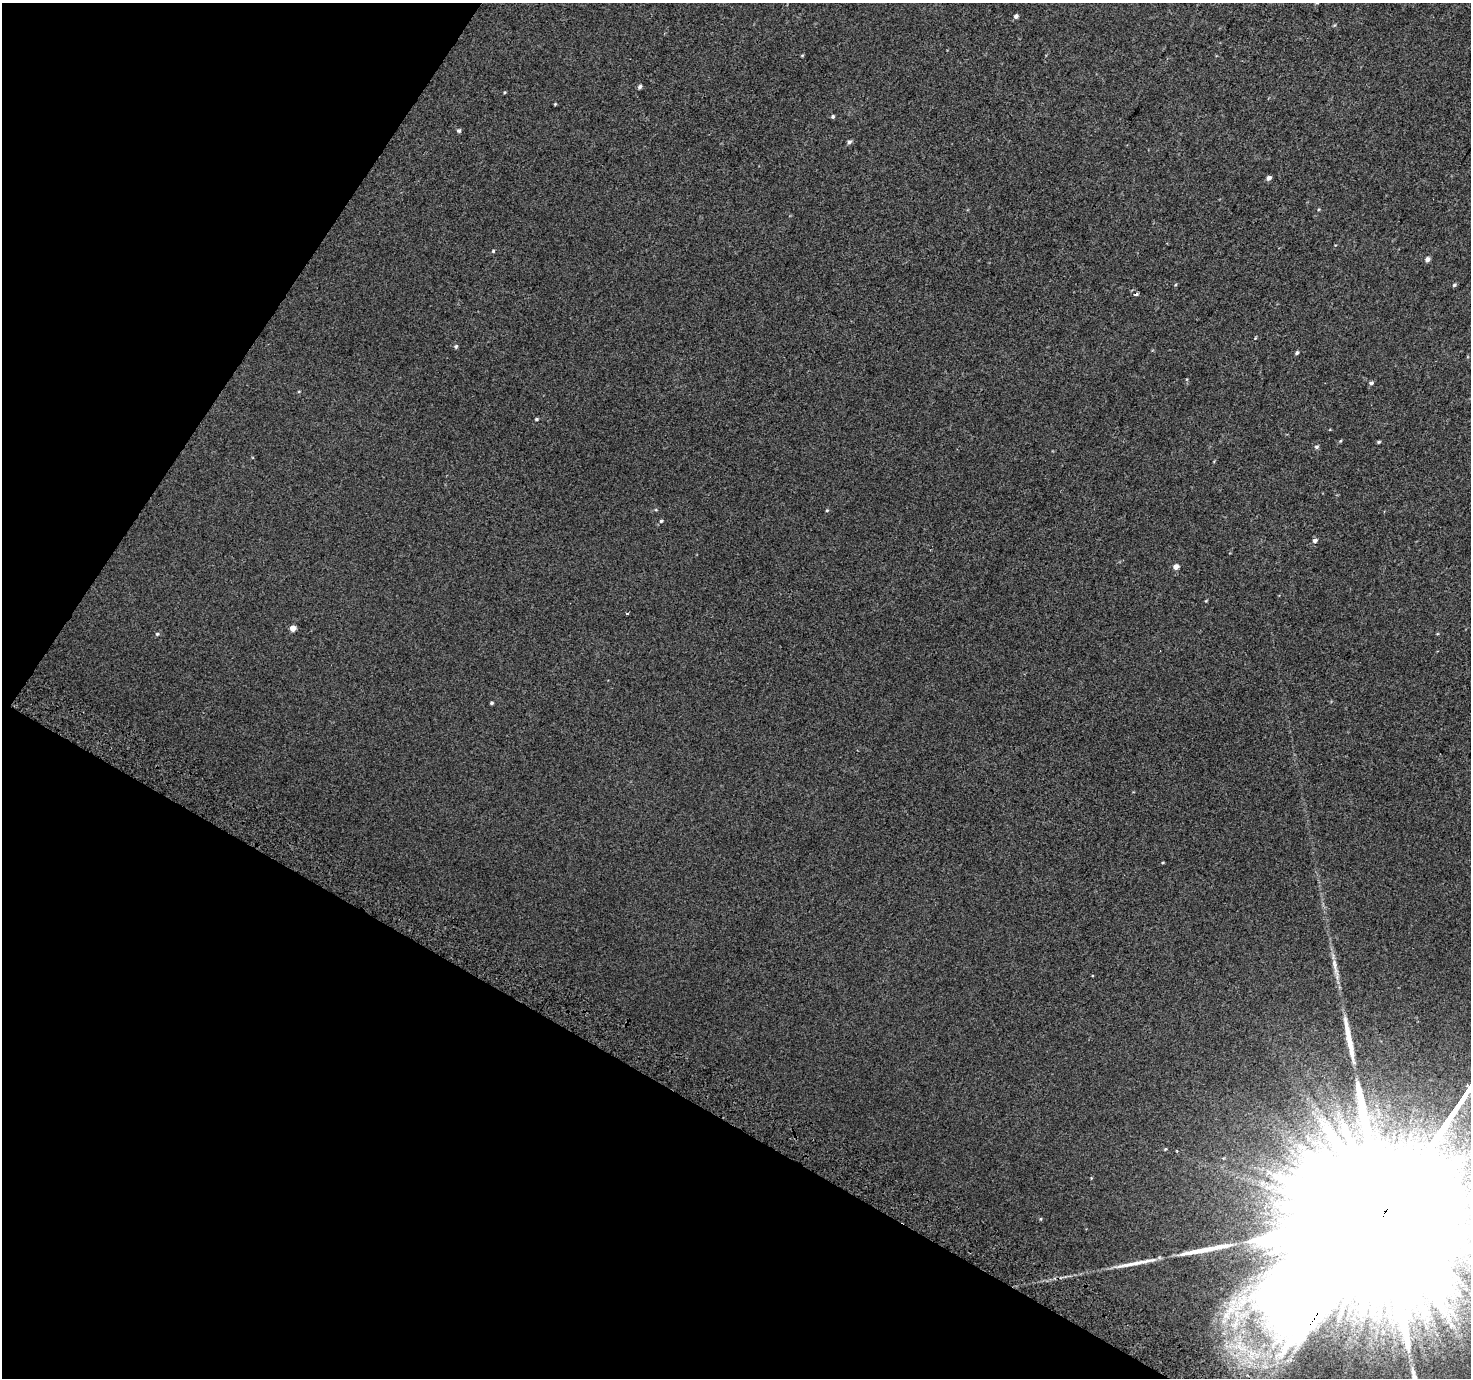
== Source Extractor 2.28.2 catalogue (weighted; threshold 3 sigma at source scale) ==
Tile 9 of 4 x 4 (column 1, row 3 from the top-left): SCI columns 30-1498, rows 1670-3045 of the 5928 x 6022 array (HDU 1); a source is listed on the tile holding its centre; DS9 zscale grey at full resolution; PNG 1473 x 1380 px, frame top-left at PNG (2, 3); no overlay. Shown black and unused: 28% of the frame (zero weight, under 2 of 3 exposures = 2% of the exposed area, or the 3 px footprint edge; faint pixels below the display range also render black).
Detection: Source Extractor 2.28.2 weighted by HDU 2 'WHT'; one run over the whole footprint, this tile lists its part. Background 0.0024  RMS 0.0069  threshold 0.0312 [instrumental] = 3 sigma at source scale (4.5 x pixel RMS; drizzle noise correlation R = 1.50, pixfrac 1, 0.0396/0.0396 arcsec/px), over >= 5 px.
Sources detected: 40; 1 cosmic-ray / hot-pixel residue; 2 long thin detections or spike segments (spike, bleed or trail) — not listed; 1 inside a brighter listed object's ellipse — not listed separately; the other 36 listed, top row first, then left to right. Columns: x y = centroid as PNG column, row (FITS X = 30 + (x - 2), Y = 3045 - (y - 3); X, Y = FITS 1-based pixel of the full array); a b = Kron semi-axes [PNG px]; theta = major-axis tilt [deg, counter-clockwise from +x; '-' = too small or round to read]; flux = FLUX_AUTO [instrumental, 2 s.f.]
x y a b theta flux
1016 16 5 4 - 1.8
640 87 5 4 - 1.4
504 92 5 3 - 0.62
555 104 4 3 - 0.61
833 116 4 4 - 1
459 131 5 5 - 1.2
849 142 6 5 - 1.6
1269 178 5 4 - 2.7
493 251 4 4 - 0.77
1427 259 5 4 - 3
1454 285 5 4 - 1
1255 338 5 3 - 0.53
456 346 5 5 - 1
1297 353 4 4 - 1.3
1371 383 5 4 - 1.5
536 419 4 3 - 0.78
1340 441 5 4 - 0.66
1379 442 5 3 - 0.87
1316 447 5 5 - 1.3
827 510 4 4 - 0.63
661 521 5 4 - 0.86
1315 541 6 5 - 2.2
1176 567 5 4 - 4.6
627 614 3 3 - 1.8
293 628 5 5 - 5.2
157 634 5 4 - 0.82
491 703 3 3 - 0.99
1163 863 4 3 - 0.6
1335 967 35 6 -76 7.5
1350 1042 48 7 -78 14
1165 1149 4 3 - 0.59
1177 1151 3 2 - 0.51
1389 1206 200 31 56 210000
1040 1219 5 3 - 0.65
1425 1312 21 12 -61 13
1452 1312 19 6 -44 7
Overlapping masked pixels (flux is a lower limit): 1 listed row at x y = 1389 1206
Isophote crosses this tile's border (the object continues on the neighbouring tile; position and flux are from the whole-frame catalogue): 1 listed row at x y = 1389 1206